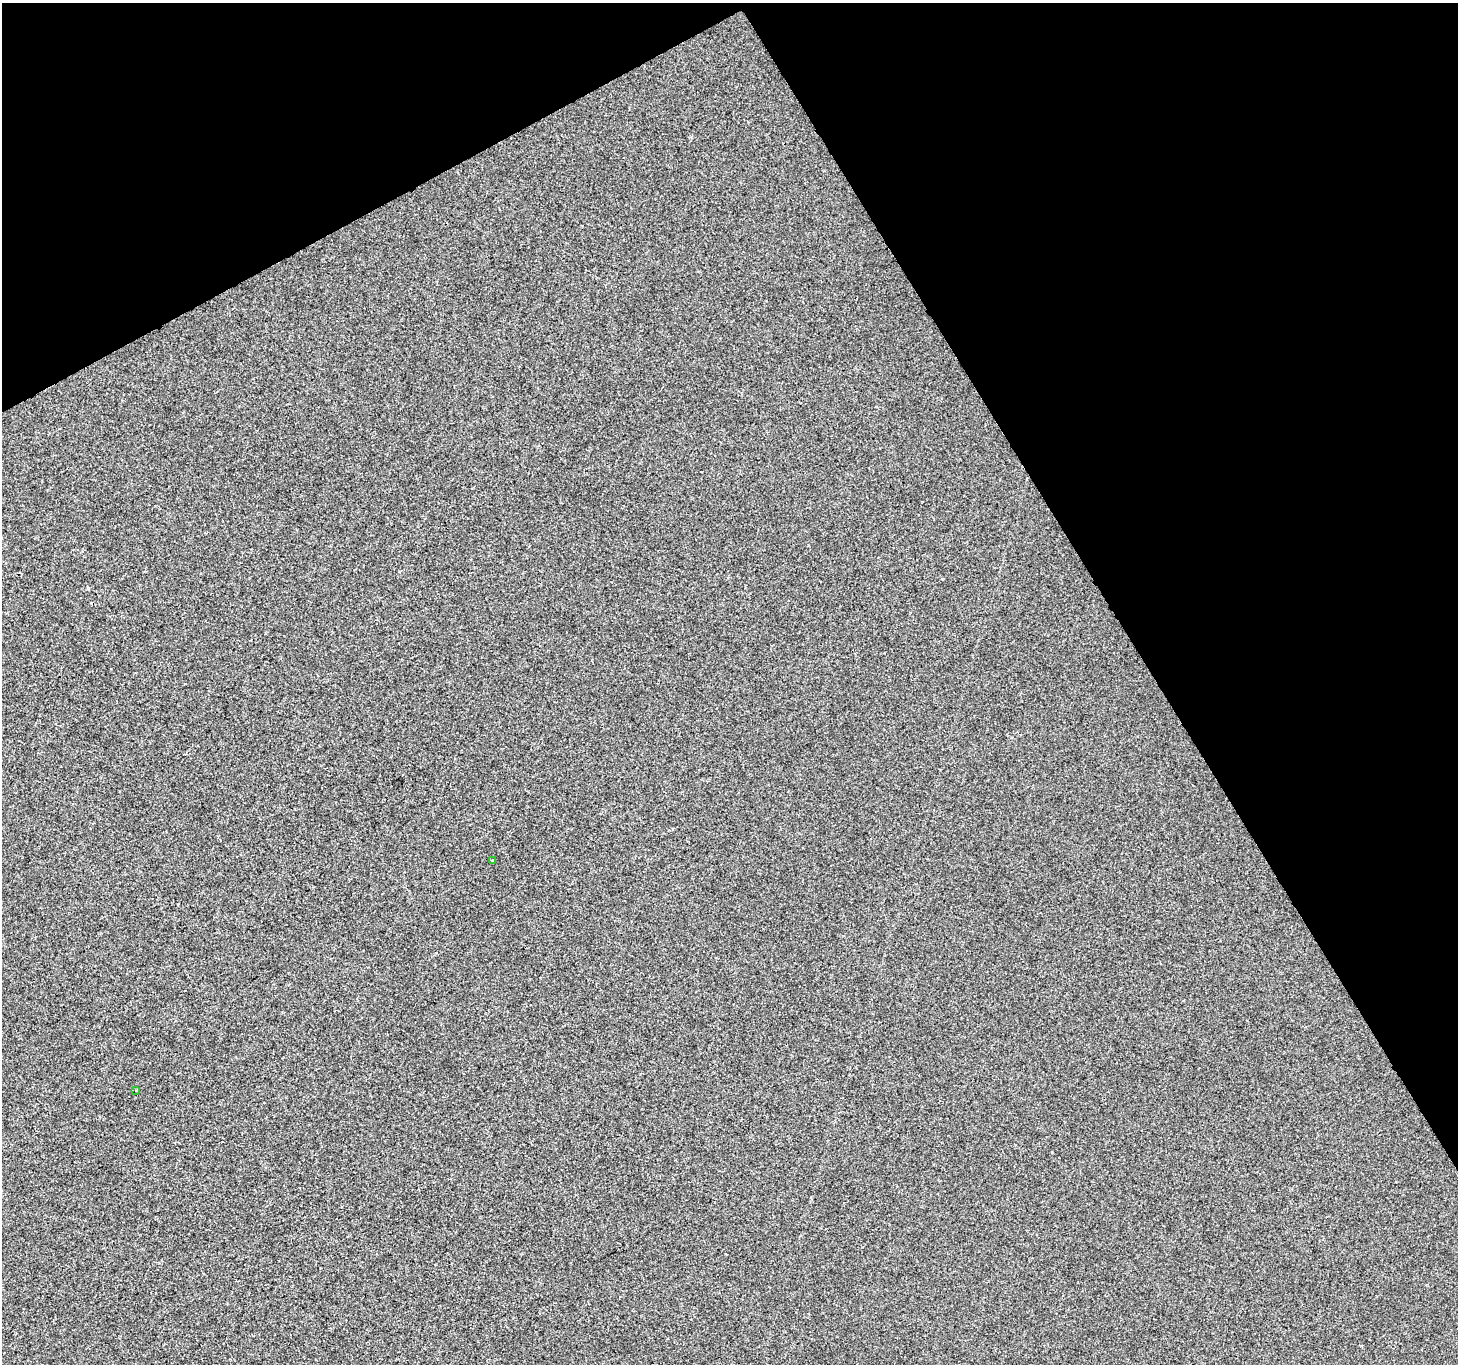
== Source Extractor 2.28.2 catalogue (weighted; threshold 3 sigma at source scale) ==
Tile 3 of 4 x 4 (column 3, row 1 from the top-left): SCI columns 2917-4372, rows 4254-5615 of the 5829 x 5724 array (HDU 1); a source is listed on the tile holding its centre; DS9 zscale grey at full resolution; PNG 1460 x 1366 px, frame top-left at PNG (2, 3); each listed source drawn as its Kron ellipse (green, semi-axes under 4 px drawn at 4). Shown black and unused: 29% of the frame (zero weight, under 2 of 3 exposures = <1% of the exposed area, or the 3 px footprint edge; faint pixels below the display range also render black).
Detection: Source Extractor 2.28.2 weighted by HDU 2 'WHT'; one run over the whole footprint, this tile lists its part. Background -5.90e-04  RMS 0.0042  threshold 0.0187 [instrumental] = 3 sigma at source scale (4.5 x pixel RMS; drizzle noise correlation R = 1.50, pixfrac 1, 0.0396/0.0396 arcsec/px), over >= 5 px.
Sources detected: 3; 1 cosmic-ray / hot-pixel residue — neither listed nor drawn; the other 2 listed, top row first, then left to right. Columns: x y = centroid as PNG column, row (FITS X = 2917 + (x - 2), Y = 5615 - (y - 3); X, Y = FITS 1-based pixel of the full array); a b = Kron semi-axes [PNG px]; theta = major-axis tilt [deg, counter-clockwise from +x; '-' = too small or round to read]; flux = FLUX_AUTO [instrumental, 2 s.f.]
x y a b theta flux
493 861 3 3 - 2
136 1090 3 2 - 0.32